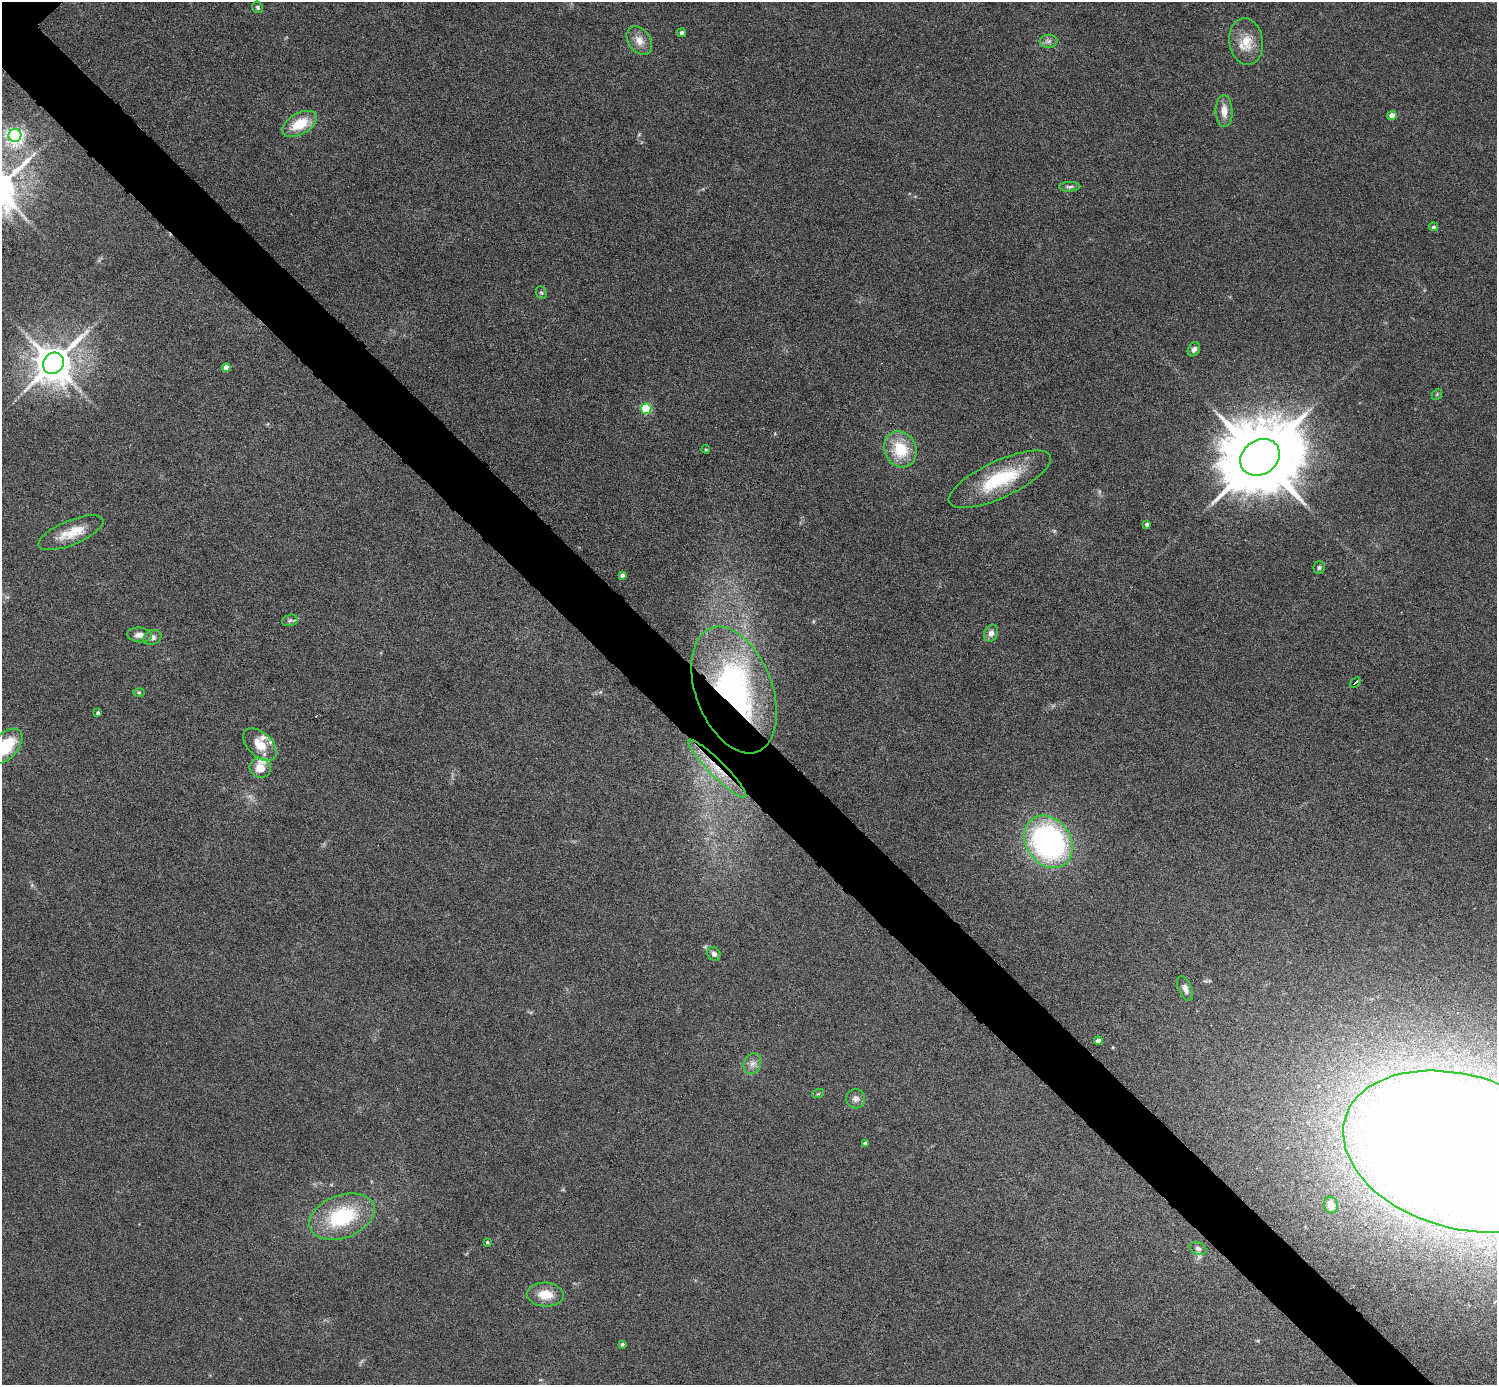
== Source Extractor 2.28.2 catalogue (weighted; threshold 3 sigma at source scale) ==
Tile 6 of 4 x 4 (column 2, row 2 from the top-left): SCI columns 1496-2990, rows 3063-4445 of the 5981 x 5981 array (HDU 1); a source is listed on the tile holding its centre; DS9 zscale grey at full resolution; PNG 1499 x 1387 px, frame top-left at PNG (2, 2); each listed source drawn as its Kron ellipse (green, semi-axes under 4 px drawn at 4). Shown black and unused: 5% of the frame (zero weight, under 4 of 8 exposures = <1% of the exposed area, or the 3 px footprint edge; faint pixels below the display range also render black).
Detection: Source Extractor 2.28.2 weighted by HDU 2 'WHT'; one run over the whole footprint, this tile lists its part. Background 0.0442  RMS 0.0039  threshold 0.0158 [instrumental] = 3 sigma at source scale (4.09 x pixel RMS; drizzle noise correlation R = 1.36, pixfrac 0.8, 0.05/0.05 arcsec/px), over >= 5 px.
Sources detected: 55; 1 too faint to see at this stretch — neither listed nor drawn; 2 inside a brighter listed object's ellipse — not listed separately; the other 52 listed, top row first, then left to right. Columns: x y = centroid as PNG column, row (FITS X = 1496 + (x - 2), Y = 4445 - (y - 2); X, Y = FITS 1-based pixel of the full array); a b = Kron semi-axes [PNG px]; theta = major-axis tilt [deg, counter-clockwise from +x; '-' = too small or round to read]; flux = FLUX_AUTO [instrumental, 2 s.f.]
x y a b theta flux
258 7 6 5 - 0.64
681 32 4 4 - 1.1
639 40 15 11 -55 3.7
1049 41 9 6 1 1.2
1246 41 23 16 -82 7.5
1224 111 16 8 -88 3.8
1392 115 4 4 - 3.4
300 124 19 10 29 10
15 135 6 6 - 150
1070 187 10 5 1 0.94
1433 227 4 4 - 0.72
541 293 6 5 - 0.59
1194 349 7 5 57 1.5
53 363 11 10 - 1000
226 368 4 4 - 3.4
1437 394 6 4 48 0.49
646 409 5 5 - 29
706 449 4 3 - 0.37
900 449 18 15 -65 13
1260 457 21 17 34 5200
1000 479 55 18 25 23
1147 524 3 3 - 0.98
71 533 35 12 22 8.1
1319 567 6 5 - 0.74
622 575 4 4 - 1.2
290 620 8 5 17 0.81
991 633 9 6 66 1.8
139 635 12 7 -6 2.5
152 637 9 7 21 1.8
1355 682 6 2 42 1.1
734 690 66 38 -69 99
139 693 6 4 0 0.47
98 713 4 4 - 0.56
260 745 20 12 -44 7.5
5 746 21 12 47 18
260 768 11 9 -23 4.8
717 769 40 8 -45 9.7
1048 842 28 22 -55 87
714 954 7 6 - 1.4
1185 988 13 6 -68 2
1098 1041 4 4 - 2.7
752 1064 10 8 65 2.2
818 1094 6 4 17 0.45
856 1099 9 9 - 1.8
865 1143 4 4 - 1.5
1460 1151 120 77 -16 1700
1331 1205 8 6 -74 3.2
342 1217 34 21 20 27
487 1242 4 4 - 0.45
1198 1248 9 6 -25 1
545 1295 18 12 -4 6.7
622 1344 3 3 - 0.69
Overlapping masked pixels (flux is a lower limit): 2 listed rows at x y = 734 690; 717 769
Isophote crosses this tile's border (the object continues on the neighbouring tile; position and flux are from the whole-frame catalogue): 2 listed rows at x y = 5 746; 1460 1151